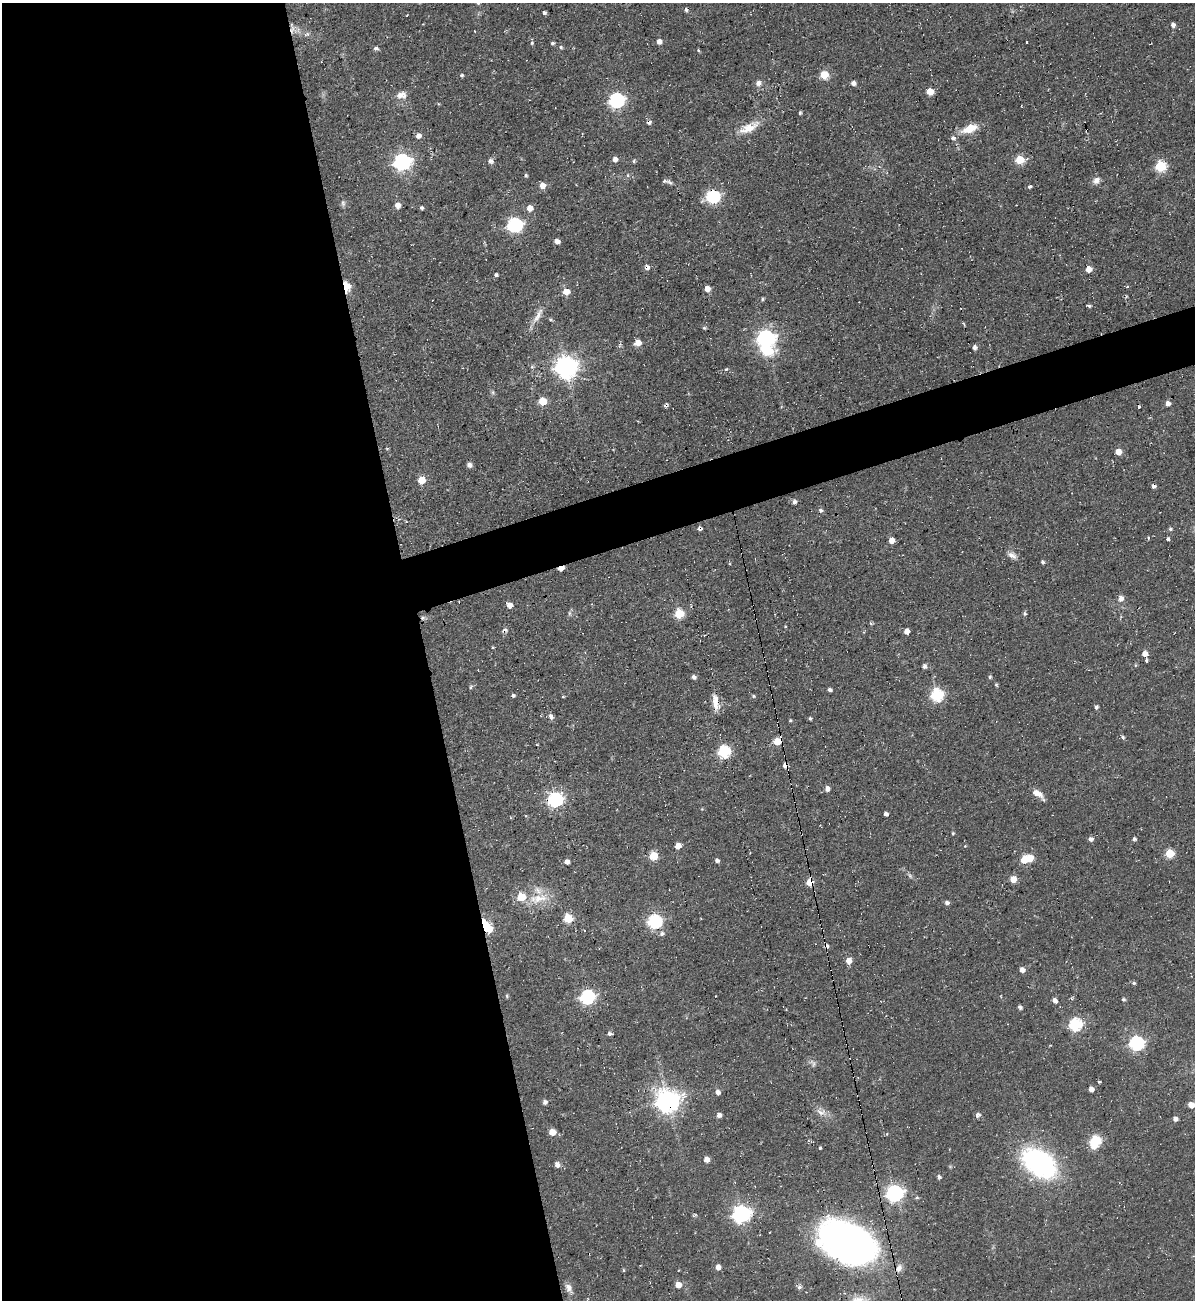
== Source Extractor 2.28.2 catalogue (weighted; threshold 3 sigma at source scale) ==
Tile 9 of 4 x 4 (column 1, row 3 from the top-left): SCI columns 261-1453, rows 1334-2631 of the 5180 x 5227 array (HDU 1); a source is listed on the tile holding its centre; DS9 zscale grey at full resolution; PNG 1197 x 1302 px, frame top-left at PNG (2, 3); no overlay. Shown black and unused: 38% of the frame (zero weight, under 2 of 3 exposures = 2% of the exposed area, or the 3 px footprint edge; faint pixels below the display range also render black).
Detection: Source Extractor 2.28.2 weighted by HDU 2 'WHT'; one run over the whole footprint, this tile lists its part. Background 0.0433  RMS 0.0078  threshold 0.0349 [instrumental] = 3 sigma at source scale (4.5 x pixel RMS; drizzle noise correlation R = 1.50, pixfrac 1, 0.05/0.05 arcsec/px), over >= 5 px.
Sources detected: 186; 3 inside a brighter object's white glare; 7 cosmic-ray / hot-pixel residue — not listed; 1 inside a brighter listed object's ellipse — not listed separately; the other 175 listed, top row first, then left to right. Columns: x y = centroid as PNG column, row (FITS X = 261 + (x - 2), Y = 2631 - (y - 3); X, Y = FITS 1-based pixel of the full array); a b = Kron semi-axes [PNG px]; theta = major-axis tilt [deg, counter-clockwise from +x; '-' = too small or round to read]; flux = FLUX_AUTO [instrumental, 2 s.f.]
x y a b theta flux
478 3 5 5 - 1.2
686 10 5 4 - 1.8
544 13 4 3 - 1.7
407 15 3 2 - 0.5
1173 25 5 4 - 3.4
292 29 14 5 89 2.9
307 34 10 4 26 1.8
659 41 5 4 - 5.3
1026 42 3 2 - 1.1
532 43 6 5 - 1.3
552 43 4 4 - 1.6
561 47 6 4 -67 1.2
376 48 6 5 - 1.8
698 50 4 3 - 0.93
462 75 4 4 - 1.4
824 75 5 5 - 28
758 83 9 8 - 3.7
853 83 5 5 - 3.3
930 91 5 5 - 15
401 95 14 10 9 5.9
616 100 7 6 - 190
800 113 4 3 - 1.3
749 128 31 12 25 14
969 129 17 8 20 15
418 135 5 5 - 4.6
953 138 7 6 - 2.3
615 159 5 5 - 4.1
1020 160 6 5 - 32
402 161 7 7 - 280
490 161 6 5 - 3.2
634 161 5 5 - 1.1
1161 166 6 6 - 67
526 175 4 4 - 1.3
628 175 6 4 -89 1.1
1096 180 11 8 35 4.2
669 182 12 5 -40 2.4
542 186 5 5 - 7.6
1029 187 4 4 - 1.7
713 196 7 6 - 140
343 203 9 6 -89 2
397 205 6 6 - 4.9
422 208 4 4 - 1.5
530 208 5 5 - 7.5
514 225 7 6 - 180
557 241 5 4 - 4.8
647 267 7 6 - 2.7
1088 269 5 4 - 12
496 275 4 4 - 1.4
346 287 7 5 -79 33
707 289 5 5 - 7.2
566 291 5 5 - 12
762 299 6 4 29 1.2
1089 306 5 4 - 1.3
538 316 26 8 62 7.6
550 319 5 4 - 1.2
704 328 4 4 - 1.1
766 338 7 7 - 320
638 342 6 5 - 8.2
974 347 5 4 - 2.8
767 350 21 13 -5 23
566 366 8 8 - 570
532 367 6 5 - 1.5
726 369 5 4 - 1.2
493 392 6 4 -90 1.4
543 401 5 5 - 24
1168 403 5 5 - 3.9
666 405 5 4 - 1.5
387 448 5 3 - 0.69
1118 452 5 5 - 8.5
469 465 5 4 - 4.2
421 480 5 5 - 18
1154 486 4 4 - 3
794 502 5 4 - 2.5
700 528 4 4 - 2.1
1170 529 5 5 - 1.5
1148 538 5 3 - 0.78
1168 539 3 3 - 3.1
891 540 5 5 - 8.4
1012 555 15 7 -25 4.3
1043 562 4 3 - 1.6
561 568 5 3 - 9.7
1121 598 7 7 - 4
509 605 5 5 - 6.5
569 613 6 4 -90 1.5
679 614 5 5 - 45
1025 614 5 4 - 1.4
785 627 3 3 - 0.63
504 630 7 5 29 2.2
907 631 5 4 - 6.3
1145 654 5 5 - 6.2
1146 660 4 3 - 1.2
1135 665 5 3 - 0.75
924 666 5 5 - 2.3
694 677 6 4 -20 2.2
990 677 5 4 - 1.2
996 684 5 4 - 0.99
471 687 6 4 60 1.1
829 690 4 4 - 1.9
513 695 4 4 - 1.6
937 695 6 6 - 95
753 696 5 4 - 1.2
563 697 3 3 - 0.89
715 702 22 6 -83 7.9
1096 707 5 4 - 1.4
551 717 7 5 -60 3.2
810 718 4 3 - 1.2
790 720 4 4 - 0.95
1123 737 6 4 -72 1.4
777 741 5 5 - 17
724 752 7 6 - 75
785 765 4 4 - 6.7
827 788 5 5 - 4.1
1038 794 15 6 -39 7.4
555 799 7 6 - 180
702 809 4 4 - 0.69
886 814 4 4 - 2.4
953 833 4 3 - 0.93
1091 839 6 5 - 2.6
1134 839 6 5 - 1.5
678 846 5 4 - 9.2
965 846 4 3 - 0.62
1169 853 5 5 - 33
653 856 5 5 - 29
1024 860 5 5 - 17
717 861 5 4 - 2.2
567 862 5 4 - 4.3
910 876 8 5 -54 1.8
1013 879 5 5 - 11
810 882 5 5 - 15
521 897 5 5 - 29
538 898 32 12 11 17
947 903 5 5 - 2.3
568 918 5 5 - 34
655 921 6 6 - 150
489 929 16 12 -82 27
584 931 3 2 - 0.71
662 934 6 6 - 2.5
849 961 6 5 - 7.1
1022 970 5 4 - 5
1134 983 5 4 - 1.4
507 996 6 3 -88 0.93
587 997 7 6 - 170
1123 999 4 4 - 1.4
1055 1001 5 4 - 3.9
1020 1007 5 4 - 1.9
1075 1024 6 6 - 110
609 1034 5 4 - 2.2
1136 1043 6 6 - 160
813 1063 12 5 -77 2.3
1099 1082 3 3 - 0.92
1091 1089 4 4 - 4.9
718 1092 5 5 - 3.8
667 1101 8 8 - 680
545 1102 6 5 - 2.2
1191 1105 5 4 - 11
821 1112 15 10 -24 6.2
719 1115 5 4 - 4.1
978 1115 7 5 47 2.2
1175 1119 5 4 - 3.6
552 1132 5 5 - 12
1095 1141 7 6 - 64
820 1148 3 3 - 1
706 1159 5 5 - 5.5
1039 1163 27 17 -37 180
557 1164 7 5 72 4.5
939 1177 5 4 - 1.6
895 1193 7 7 - 270
741 1214 7 7 - 330
847 1243 48 30 -28 500
718 1267 5 5 - 4.5
899 1268 12 8 72 4.5
624 1270 4 4 - 0.93
678 1285 5 5 - 8.8
799 1287 7 6 - 2.1
569 1288 13 7 -60 4.5
Overlapping masked pixels (flux is a lower limit): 12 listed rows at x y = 292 29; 647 267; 346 287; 666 405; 700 528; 561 568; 504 630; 777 741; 785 765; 810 882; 489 929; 667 1101
Isophote crosses this tile's border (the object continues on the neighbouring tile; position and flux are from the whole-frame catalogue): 3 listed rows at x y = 478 3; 1191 1105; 847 1243